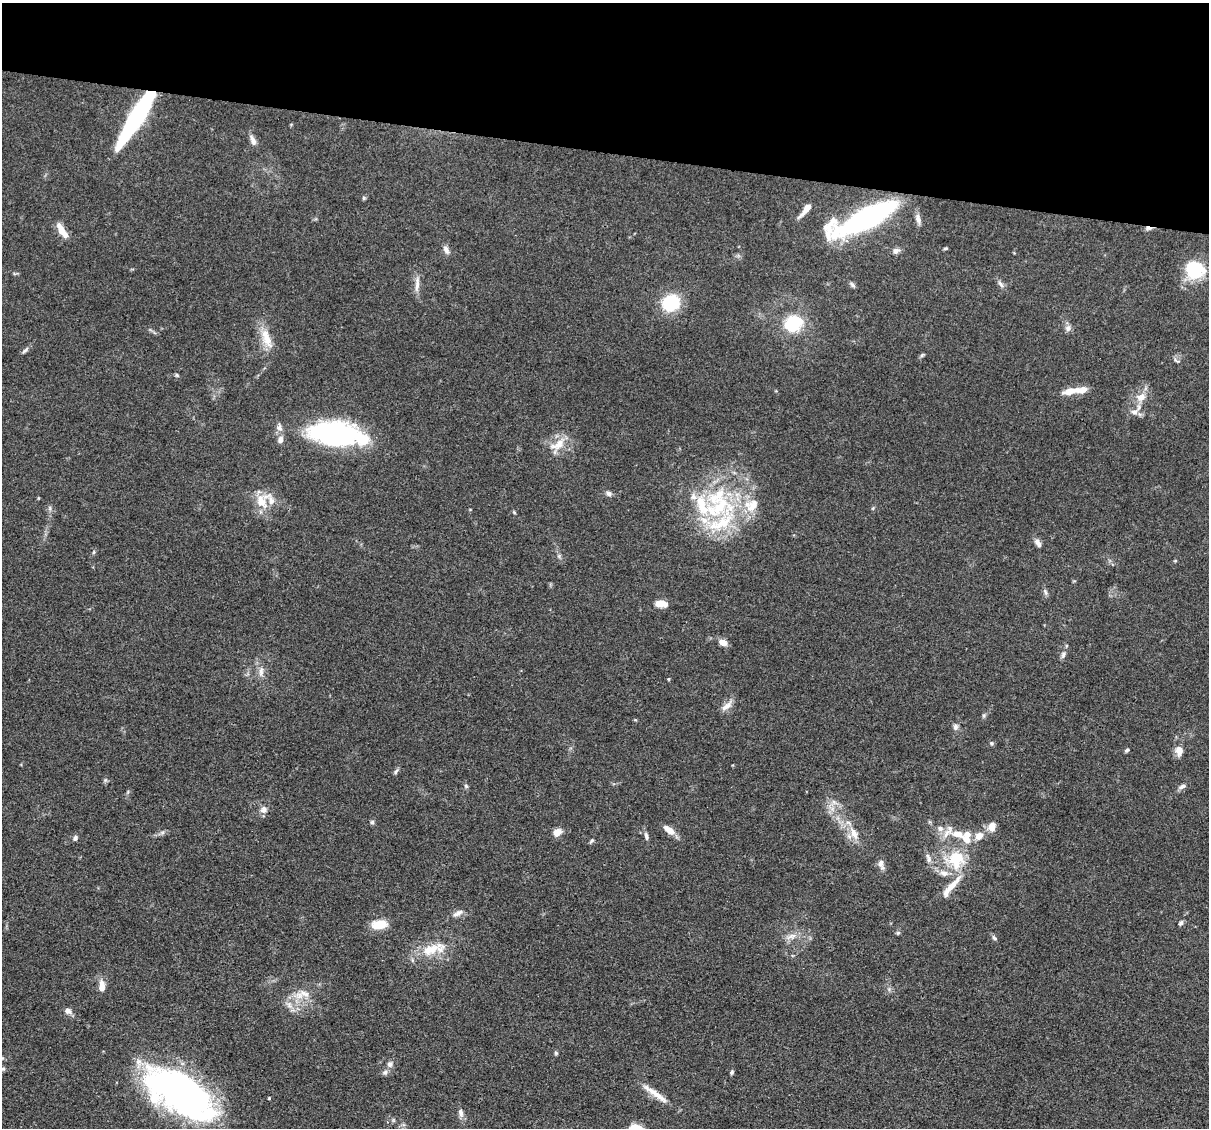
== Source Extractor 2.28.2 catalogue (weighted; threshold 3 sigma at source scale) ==
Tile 2 of 4 x 4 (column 2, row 1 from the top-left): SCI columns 1208-2414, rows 3609-4734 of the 4830 x 4851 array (HDU 1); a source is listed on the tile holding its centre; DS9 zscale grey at full resolution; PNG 1211 x 1130 px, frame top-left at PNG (2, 3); no overlay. Shown black and unused: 13% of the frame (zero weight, under 3 of 4 exposures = <1% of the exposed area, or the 3 px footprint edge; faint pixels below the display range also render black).
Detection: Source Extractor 2.28.2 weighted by HDU 2 'WHT'; one run over the whole footprint, this tile lists its part. Background 0.067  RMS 0.0061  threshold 0.0275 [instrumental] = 3 sigma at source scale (4.5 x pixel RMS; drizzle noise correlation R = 1.50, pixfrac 1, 0.05/0.05 arcsec/px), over >= 5 px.
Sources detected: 104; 1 cosmic-ray / hot-pixel residue — not listed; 13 inside a brighter listed object's ellipse — not listed separately; the other 90 listed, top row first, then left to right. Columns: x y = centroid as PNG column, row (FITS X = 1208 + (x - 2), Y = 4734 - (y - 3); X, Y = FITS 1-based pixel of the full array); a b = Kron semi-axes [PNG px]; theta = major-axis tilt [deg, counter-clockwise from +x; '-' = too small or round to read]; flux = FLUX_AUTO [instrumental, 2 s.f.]
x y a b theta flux
136 117 55 11 58 100
253 140 15 6 -66 3.2
364 198 5 5 - 0.81
806 209 15 5 53 6.2
865 219 55 15 24 160
918 219 13 7 -76 3.2
61 229 16 7 -67 6.5
945 248 7 3 9 0.7
446 250 12 6 -63 2.8
896 251 8 6 28 2.6
1194 269 19 16 -37 34
417 284 25 6 87 4.4
1001 284 12 6 -53 2.1
852 285 9 5 -45 1.4
671 303 19 16 24 29
793 323 19 16 20 26
1068 328 9 8 - 2.5
268 341 21 13 -66 10
25 350 12 4 38 1.5
922 355 7 4 45 0.95
177 375 5 4 - 0.85
1070 391 18 8 10 7.3
1141 397 12 9 15 6
1134 412 11 8 16 3.7
337 434 59 24 -8 110
280 440 8 7 - 3.2
558 444 26 12 31 10
608 493 8 6 -28 1.9
38 498 5 3 - 0.49
262 502 23 13 -56 11
752 505 24 14 55 13
720 506 37 27 43 57
50 508 7 4 -90 1.2
873 508 6 3 72 0.69
514 512 6 3 -20 0.65
1038 543 10 6 -57 3
94 552 6 4 70 0.83
1175 561 5 3 - 0.58
1045 592 10 4 -72 1.6
661 604 11 6 -1 9.1
722 642 8 6 -30 5.3
1063 655 11 6 73 2.1
261 671 16 6 85 3.5
669 679 4 4 - 0.6
726 706 17 7 40 4.4
984 715 7 5 -84 1.1
955 727 9 6 -86 2.2
991 743 5 5 - 0.92
1127 750 6 4 48 1.1
1179 751 11 8 -81 5.3
396 772 9 5 51 1.3
466 786 6 5 - 1
1182 786 11 6 28 2.1
834 802 8 5 -45 2.1
264 810 10 9 - 3.2
372 822 6 6 - 1.1
992 827 10 8 72 5.7
940 828 9 7 -16 3.2
669 830 15 7 -36 6.3
557 832 10 8 37 4.9
854 833 19 9 -65 7.8
967 834 9 8 - 4.1
646 836 11 5 -75 1.9
979 836 11 9 47 5.5
75 838 7 5 64 1.7
591 841 7 3 45 0.95
929 859 9 6 88 2.2
956 860 26 26 - 28
881 863 12 8 84 3
951 886 39 8 50 10
458 913 15 7 26 3.5
1181 923 7 5 53 1.3
379 924 15 9 6 12
898 933 6 5 - 0.98
791 936 17 7 19 4.5
994 938 8 5 -52 1.4
433 949 37 14 15 18
102 986 13 7 88 5.8
305 994 18 8 -23 5.9
289 1005 11 7 -61 3.7
68 1011 9 7 -31 3
556 1053 5 4 - 0.83
390 1064 7 7 - 2.4
2 1069 8 5 9 1.2
385 1072 8 6 28 1.9
732 1072 6 4 64 1
655 1093 42 7 -35 8.6
180 1094 72 33 -31 250
269 1098 3 3 - 0.56
461 1113 12 6 -79 3
Overlapping masked pixels (flux is a lower limit): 1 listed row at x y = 136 117
Isophote crosses this tile's border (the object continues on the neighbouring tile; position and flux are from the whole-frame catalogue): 1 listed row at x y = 2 1069